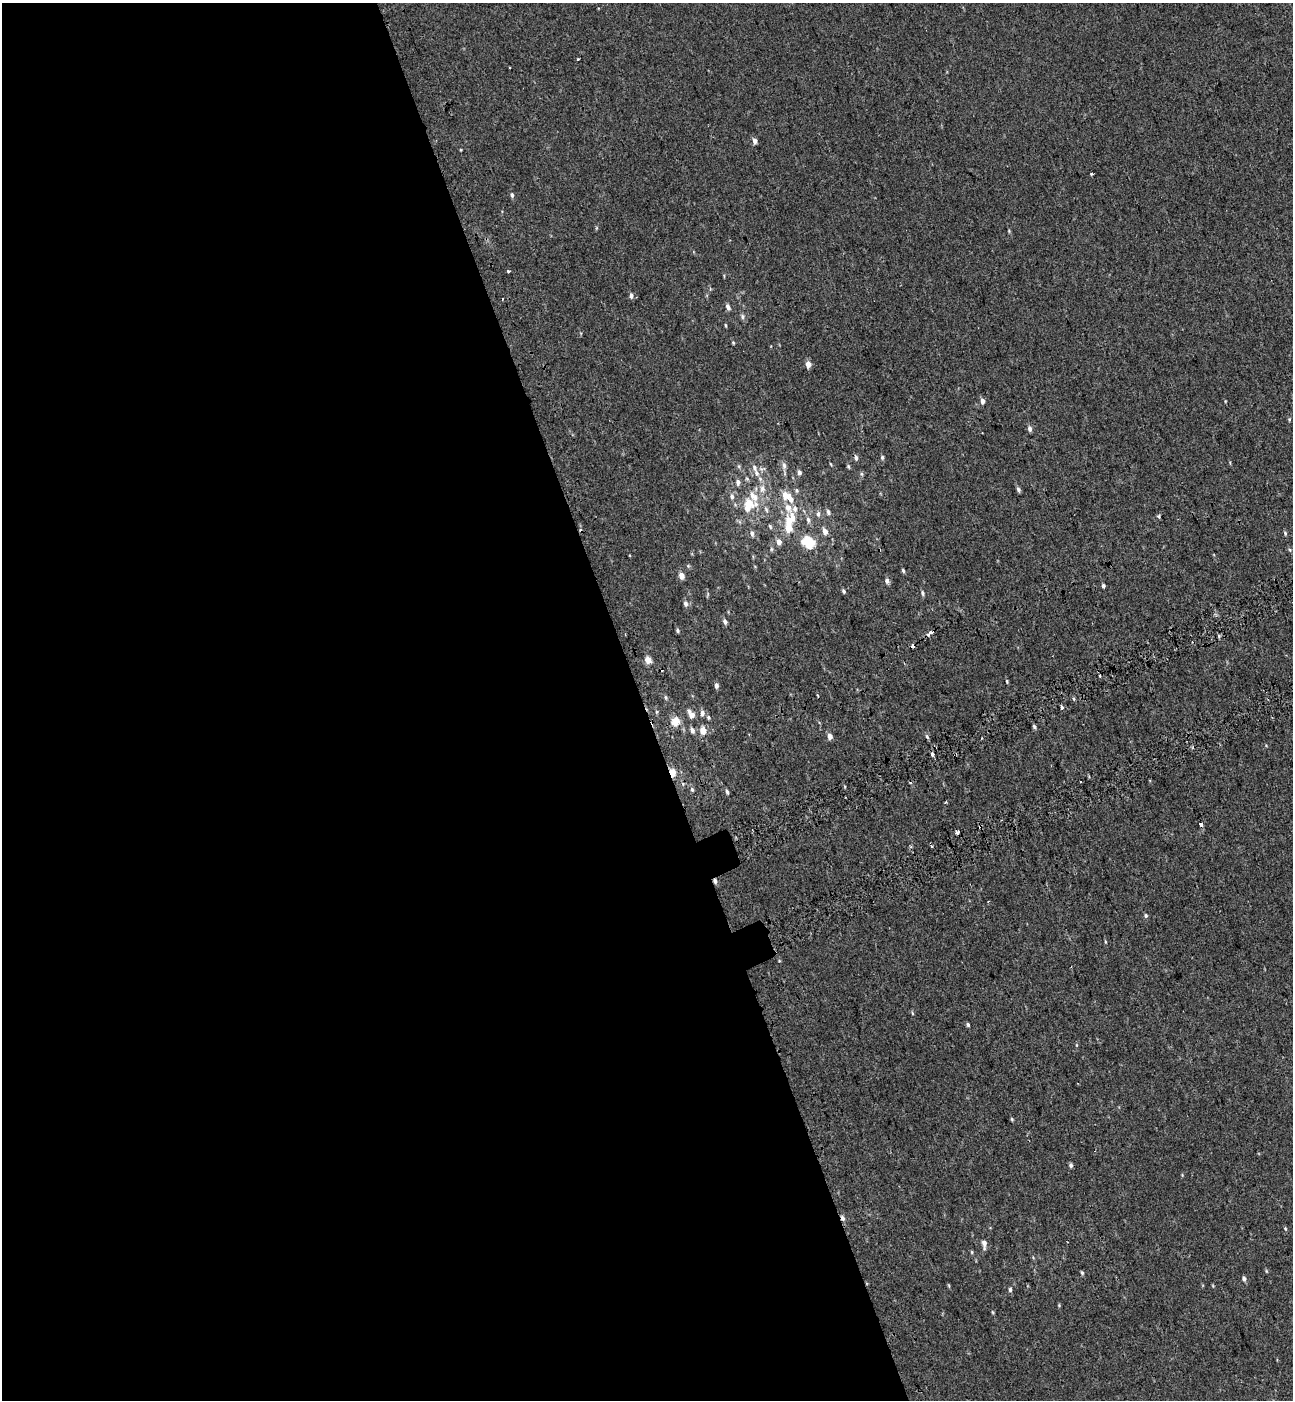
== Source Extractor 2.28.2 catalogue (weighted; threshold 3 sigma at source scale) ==
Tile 9 of 4 x 4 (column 1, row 3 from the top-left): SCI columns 233-1523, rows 1499-2896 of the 5576 x 5797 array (HDU 1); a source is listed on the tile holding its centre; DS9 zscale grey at full resolution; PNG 1295 x 1402 px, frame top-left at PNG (2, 3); no overlay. Shown black and unused: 50% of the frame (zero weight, under 2 of 3 exposures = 6% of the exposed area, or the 3 px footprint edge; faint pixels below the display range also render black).
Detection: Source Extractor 2.28.2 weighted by HDU 2 'WHT'; one run over the whole footprint, this tile lists its part. Background 0.00339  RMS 0.0079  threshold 0.0356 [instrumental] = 3 sigma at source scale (4.5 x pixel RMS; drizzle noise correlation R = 1.50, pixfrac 1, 0.0396/0.0396 arcsec/px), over >= 5 px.
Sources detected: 112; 13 cosmic-ray / hot-pixel residue — not listed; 8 inside a brighter listed object's ellipse — not listed separately; the other 91 listed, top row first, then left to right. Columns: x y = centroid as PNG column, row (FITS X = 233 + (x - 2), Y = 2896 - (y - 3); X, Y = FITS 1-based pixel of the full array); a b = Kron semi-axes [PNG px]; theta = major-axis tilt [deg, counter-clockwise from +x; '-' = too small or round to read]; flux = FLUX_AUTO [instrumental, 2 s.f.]
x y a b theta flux
578 59 3 3 - 3.6
510 67 3 2 - 0.9
755 141 5 4 - 4
1092 174 3 3 - 1.8
512 195 6 5 - 1.7
631 296 6 5 - 2.5
728 307 8 5 -62 2.5
742 316 7 6 - 1.9
726 325 6 3 -80 0.75
733 343 4 4 - 0.77
808 364 5 4 - 6.8
982 401 7 5 -79 2.8
1289 419 5 4 - 0.86
1030 428 7 5 -89 2.5
882 457 6 5 - 1.4
856 458 6 5 - 2.1
784 465 10 6 -83 2.8
848 466 5 4 - 1.1
763 469 9 3 10 1.1
799 472 6 5 - 1.9
757 473 11 6 -65 4
861 474 5 5 - 1.3
738 482 7 6 - 2.9
762 489 12 8 -89 5.7
1018 489 6 4 -64 1.8
796 490 6 4 -89 1.2
732 496 8 6 -86 2.4
749 504 15 9 74 17
788 508 28 10 -66 13
766 509 9 5 -64 2
828 512 7 5 -69 2.2
818 514 8 5 81 2.1
1158 516 4 4 - 1.3
808 520 9 6 -80 2.7
770 526 7 4 -69 1.2
788 528 6 5 - 18
825 531 6 5 - 5
752 533 8 5 -79 2.2
1285 533 5 4 - 1
779 542 6 6 - 4.7
809 542 7 6 - 51
1290 550 5 4 - 0.94
688 566 5 4 - 0.92
903 570 5 4 - 1.2
681 576 6 5 - 5.3
887 581 6 5 - 2.7
1103 586 4 4 - 1.4
843 591 6 4 -64 1.3
922 593 6 4 -68 1.5
685 604 8 6 -83 2.5
725 621 7 5 -69 2.2
677 630 5 4 - 1.3
913 646 4 3 - 10
648 660 7 6 - 5.9
1099 675 3 3 - 5.9
1007 681 5 4 - 0.87
716 685 6 4 -87 2.6
817 695 4 2 - 1.4
666 697 7 3 -81 1.2
1062 708 3 3 - 6.9
702 713 7 5 89 2.8
691 715 12 7 -63 4.7
708 718 6 5 - 1.3
676 721 5 5 - 21
1034 726 6 4 -60 1.4
692 730 7 5 -70 2.6
703 730 5 4 - 13
830 736 5 4 - 5.1
932 754 3 3 - 13
673 772 7 5 -79 7.7
692 789 5 4 - 0.98
727 792 6 4 -74 1.4
1201 825 4 3 - 5.4
957 832 3 3 - 12
715 881 7 4 -76 2
1146 916 6 5 - 1.4
912 1013 5 3 - 0.88
968 1025 5 4 - 1.3
1076 1045 5 3 - 0.74
1012 1119 5 4 - 0.88
1071 1165 5 4 - 1.7
843 1218 7 4 -74 2.4
1285 1229 4 4 - 0.75
984 1244 10 5 -83 4
972 1252 5 3 - 0.8
1266 1271 6 3 -71 0.75
1082 1273 5 4 - 1.1
1244 1279 6 4 -69 2.1
949 1286 5 3 - 0.79
1010 1290 6 4 -89 1.5
993 1312 5 3 - 0.81
Overlapping masked pixels (flux is a lower limit): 4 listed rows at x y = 913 646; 673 772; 715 881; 843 1218